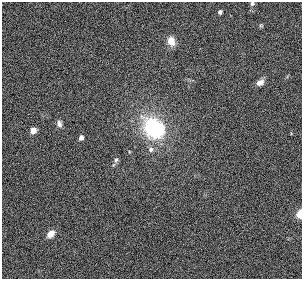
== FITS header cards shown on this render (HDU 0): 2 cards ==
NAXIS1  =                  300
NAXIS2  =                  277

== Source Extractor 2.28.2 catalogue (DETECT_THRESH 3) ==
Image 300 x 277 px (HDU 0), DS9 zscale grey, 1 PNG px = 1 image px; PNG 304 x 281 px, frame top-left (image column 1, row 277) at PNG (2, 2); no overlay
Background 3.96e-05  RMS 0.025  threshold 0.0758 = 3 sigma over >= 5 px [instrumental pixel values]
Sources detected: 13; all 13 listed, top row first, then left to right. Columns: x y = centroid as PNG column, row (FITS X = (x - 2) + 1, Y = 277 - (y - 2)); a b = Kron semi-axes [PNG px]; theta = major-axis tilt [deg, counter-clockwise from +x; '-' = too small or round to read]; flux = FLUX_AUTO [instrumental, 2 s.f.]
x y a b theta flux
252 3 5 4 - 3.6
220 12 4 4 - 5.3
261 25 5 5 - 2.2
171 41 11 9 -70 16
260 82 9 7 30 9.4
59 124 8 6 -78 6
154 128 26 19 -39 160
33 130 5 4 - 22
81 138 4 4 - 8.5
151 150 8 7 - 6.7
116 160 9 6 73 4.7
300 214 9 5 80 17
51 234 8 6 45 15
At the frame edge (FLAGS 8, measured only in part): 2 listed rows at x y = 252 3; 300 214